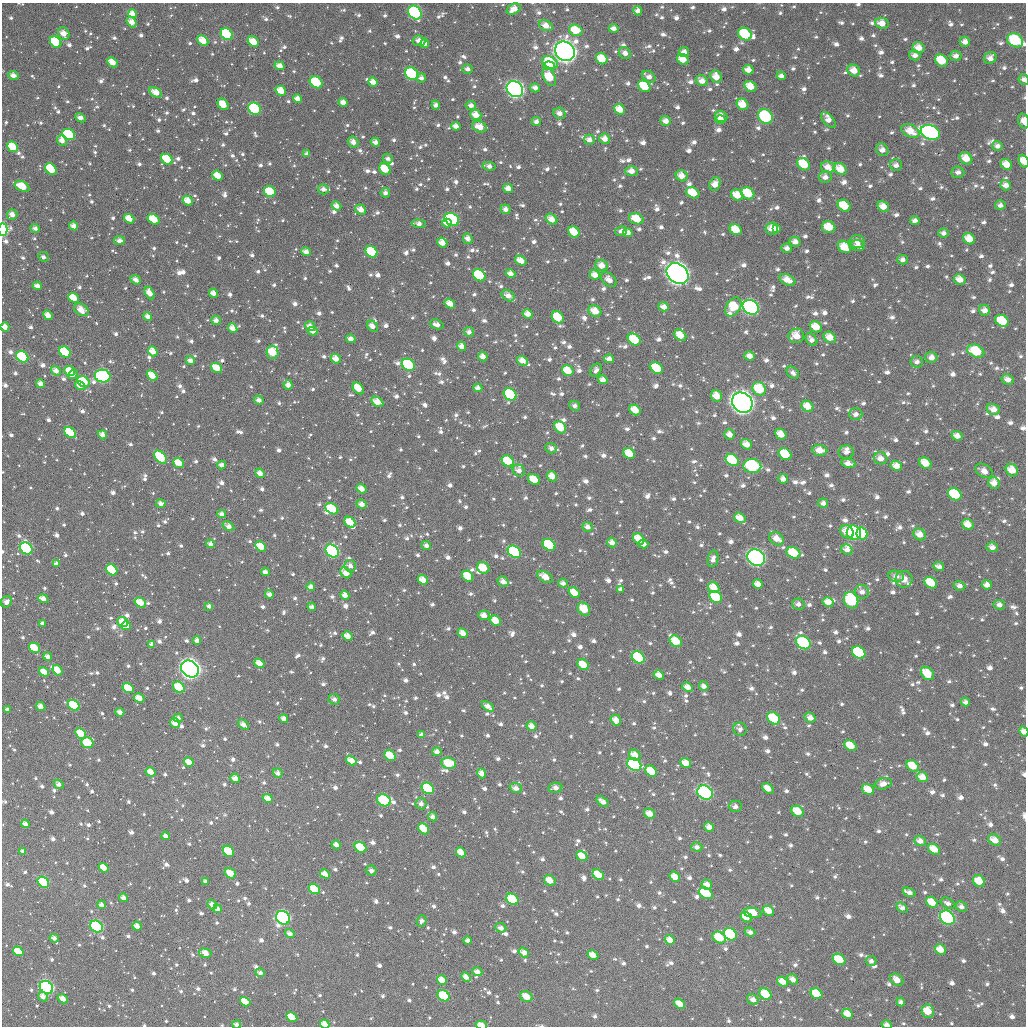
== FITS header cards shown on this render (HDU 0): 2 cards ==
NAXIS1  =                 1024
NAXIS2  =                 1024

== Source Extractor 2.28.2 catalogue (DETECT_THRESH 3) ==
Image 1024 x 1024 px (HDU 0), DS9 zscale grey, 1 PNG px = 1 image px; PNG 1028 x 1028 px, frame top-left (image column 1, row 1024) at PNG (2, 3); each listed source drawn as its Kron ellipse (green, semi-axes under 4 px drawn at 4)
Background 867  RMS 36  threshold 109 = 3 sigma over >= 5 px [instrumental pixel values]
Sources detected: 1772; of the 1772, the 500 brightest by FLUX_AUTO listed and drawn (1272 fainter detections omitted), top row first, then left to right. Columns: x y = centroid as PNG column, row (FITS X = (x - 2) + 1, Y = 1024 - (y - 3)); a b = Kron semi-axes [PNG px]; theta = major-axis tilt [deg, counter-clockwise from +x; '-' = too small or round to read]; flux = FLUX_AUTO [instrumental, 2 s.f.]
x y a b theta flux
514 9 7 5 28 2.9e+04
638 11 5 4 - 1.6e+04
415 13 7 6 - 3.9e+05
133 14 4 4 - 2.2e+04
132 22 6 4 -54 2.6e+04
882 23 7 5 -7 3.1e+04
546 26 7 5 -25 2.6e+04
614 28 5 4 - 1.5e+04
576 30 7 5 -26 6.3e+04
64 34 7 5 -62 3.0e+04
227 34 7 5 -43 2.6e+05
745 34 7 6 - 1.4e+05
1015 40 8 6 -29 1.5e+05
203 41 6 4 -42 5.0e+04
419 41 6 5 - 1.8e+04
56 42 6 5 - 1.5e+05
253 42 6 4 -40 4.8e+04
965 42 5 5 - 2.0e+04
425 43 4 4 - 2.4e+04
918 48 6 5 - 3.0e+04
565 51 10 9 - 3.3e+06
684 52 5 5 - 1.7e+04
625 53 6 5 - 1.6e+04
915 55 6 5 - 1.6e+04
956 56 6 5 - 1.7e+04
990 58 6 5 - 2.0e+04
602 59 6 5 - 5.1e+04
683 59 6 5 - 4.2e+04
941 60 7 5 -38 9.3e+04
112 62 6 4 -44 4.1e+04
550 62 8 5 -29 1.1e+05
280 66 5 4 - 2.6e+04
549 66 6 4 -5 9.2e+04
468 69 5 4 - 1.2e+04
748 70 5 5 - 2.4e+04
854 70 6 5 - 3.5e+04
412 74 7 5 -36 2.2e+05
13 75 5 4 - 2.1e+04
781 76 5 4 - 1.3e+04
549 77 9 5 -63 8.0e+04
649 77 7 5 -33 1.7e+04
716 77 6 5 - 3.2e+04
421 78 5 4 - 1.2e+04
1024 79 5 5 - 1.2e+04
702 81 6 5 - 2.3e+04
316 82 7 5 -39 1.4e+05
373 82 5 4 - 2.4e+04
644 86 6 5 - 9.8e+04
750 86 6 5 - 4.4e+04
535 88 5 4 - 1.7e+04
515 89 9 7 -38 1.3e+06
281 91 5 4 - 4.6e+04
156 92 7 4 -30 3.5e+04
297 99 4 4 - 1.9e+04
343 102 4 4 - 2.2e+04
223 104 6 5 - 5.6e+04
742 104 6 5 - 4.8e+04
436 105 4 4 - 1.4e+04
471 105 5 4 - 1.4e+04
254 109 7 6 - 1.8e+05
620 109 6 5 - 4.0e+04
559 113 6 5 - 1.8e+04
476 115 6 5 - 3.2e+04
721 116 6 5 - 2.7e+04
765 116 8 6 -39 2.1e+05
80 118 5 4 - 1.6e+04
720 120 5 4 - 1.8e+04
828 120 10 5 -49 2.0e+04
666 121 5 5 - 2.0e+04
1024 121 7 5 -73 2.1e+04
536 122 4 4 - 1.2e+04
456 126 5 4 - 1.7e+04
480 127 8 5 -21 3.4e+04
910 131 10 6 -28 4.4e+04
930 132 10 7 -21 9.8e+05
68 134 7 5 -25 2.3e+05
604 139 5 5 - 2.3e+04
589 140 5 5 - 1.8e+04
62 141 6 4 -53 2.0e+04
353 142 6 5 - 1.9e+04
375 142 5 4 - 1.6e+04
997 146 5 5 - 1.2e+04
12 147 6 4 -43 8.7e+04
882 150 6 5 - 1.8e+04
307 154 4 4 - 1.3e+04
966 158 7 5 -37 4.1e+04
167 159 6 5 - 1.1e+05
388 159 5 4 - 1.2e+04
1024 161 7 4 -66 4.2e+04
804 164 7 5 -39 8.8e+04
1006 164 6 5 - 3.8e+04
896 165 6 6 - 1.3e+04
489 166 7 4 -10 1.4e+04
828 167 7 6 - 2.5e+04
51 169 6 5 - 1.3e+05
385 169 6 5 - 7.4e+04
840 169 7 5 -36 4.1e+04
631 171 6 5 - 2.1e+04
958 172 6 5 - 1.3e+04
218 176 6 4 -38 5.3e+04
682 176 6 5 - 2.9e+04
825 177 6 6 - 1.8e+04
715 184 7 5 66 2.9e+04
1006 185 5 5 - 1.9e+04
22 186 8 5 -29 8.0e+04
508 188 5 4 - 2.3e+04
323 189 5 5 - 1.3e+04
270 192 6 5 - 8.5e+04
385 193 5 4 - 1.3e+04
693 193 7 5 -29 6.7e+04
748 193 7 5 -35 8.1e+04
737 195 6 5 - 4.2e+04
188 201 5 4 - 3.6e+04
1000 205 5 5 - 1.3e+04
336 206 5 4 - 2.0e+04
844 206 7 5 -35 8.6e+04
883 207 6 5 - 3.2e+04
506 209 5 5 - 1.5e+04
361 210 6 4 -34 2.6e+04
12 215 5 5 - 2.2e+04
129 219 5 4 - 3.8e+04
154 219 6 4 -33 6.8e+04
452 219 8 6 -30 4.1e+05
551 219 6 4 -40 2.9e+04
636 219 7 5 -17 5.6e+04
915 221 5 4 - 1.4e+04
447 223 4 3 - 3.1e+04
419 224 7 4 -6 1.5e+04
74 226 4 4 - 2.1e+04
829 227 7 6 - 5.8e+04
35 228 5 4 - 1.2e+04
772 229 6 6 - 3.4e+04
776 229 4 4 - 1.7e+04
3 230 6 4 87 3.5e+05
736 230 6 5 - 5.3e+04
621 231 6 4 12 1.3e+04
574 232 6 5 - 5.8e+04
628 233 5 4 - 1.8e+04
943 233 5 4 - 1.3e+04
468 239 6 4 -64 1.8e+04
969 239 6 5 - 4.3e+04
119 241 5 4 - 1.5e+04
795 242 5 5 - 1.8e+04
857 242 7 6 - 1.8e+04
442 243 5 4 - 2.9e+04
858 246 7 5 -17 1.5e+04
844 247 7 5 -38 4.9e+04
787 248 5 5 - 1.3e+04
306 252 5 4 - 1.9e+04
371 252 6 5 - 1.7e+05
43 257 5 4 - 1.2e+04
903 260 5 4 - 1.3e+04
521 261 6 4 -33 3.5e+04
602 265 6 5 - 2.7e+04
510 274 5 4 - 2.0e+04
677 274 12 9 -37 1.8e+06
479 275 7 5 -38 1.8e+05
595 275 5 4 - 2.7e+04
960 279 6 5 - 3.1e+04
136 280 5 4 - 1.6e+04
609 280 9 6 -43 2.1e+04
787 280 8 5 -27 3.6e+04
37 286 5 4 - 1.9e+04
150 293 7 4 -61 2.5e+04
213 293 5 4 - 1.8e+04
508 295 7 5 -33 2.0e+04
73 298 6 4 -40 6.5e+04
450 304 5 4 - 3.2e+04
664 307 5 4 - 1.8e+04
733 307 10 7 57 9.1e+04
751 307 8 7 - 8.4e+05
81 310 8 5 -34 3.6e+04
984 310 6 5 - 1.8e+04
595 311 7 5 -31 3.9e+04
528 314 5 4 - 2.4e+04
48 315 5 4 - 2.8e+04
148 316 5 4 - 1.7e+04
558 317 7 5 -47 8.5e+04
216 320 5 4 - 1.5e+04
1002 321 7 5 -33 1.1e+05
437 324 7 4 -20 1.6e+04
310 326 5 4 - 2.1e+04
372 326 6 4 -44 1.7e+04
5 327 4 4 - 2.2e+04
816 327 6 5 - 4.7e+04
233 328 5 4 - 2.7e+04
313 331 5 4 - 1.6e+04
469 332 5 5 - 1.3e+04
680 335 6 5 - 4.3e+04
796 336 8 7 - 4.3e+04
830 337 6 5 - 3.4e+04
351 339 5 4 - 1.9e+04
634 340 7 5 -36 1.2e+05
811 340 7 5 -50 1.6e+04
462 346 5 4 - 2.0e+04
153 351 5 4 - 3.5e+04
976 351 9 6 -24 1.0e+05
65 352 6 5 - 1.5e+05
273 352 7 6 - 6.9e+04
750 356 5 4 - 2.2e+04
22 357 6 5 - 2.1e+05
483 357 5 4 - 2.0e+04
931 357 6 5 - 2.0e+04
336 359 5 4 - 2.6e+04
609 359 5 4 - 1.9e+04
190 361 5 4 - 1.6e+04
523 361 6 4 -32 2.4e+04
917 362 6 5 - 1.3e+04
408 365 7 5 -34 1.7e+05
217 368 6 4 -36 5.1e+04
657 368 7 5 -38 1.1e+05
596 370 7 5 58 1.2e+04
56 371 5 4 - 2.2e+04
70 371 5 4 - 4.7e+04
568 371 6 5 - 5.5e+04
793 373 7 5 -43 1.2e+04
73 374 5 4 - 1.6e+04
152 375 6 4 -40 5.4e+04
103 376 8 6 -12 3.6e+05
1008 379 6 5 - 1.8e+04
603 380 5 4 - 1.9e+04
84 382 7 5 -34 8.8e+04
41 384 5 4 - 2.0e+04
288 385 5 4 - 1.7e+04
80 386 5 4 - 2.3e+04
358 388 7 4 -50 4.9e+04
478 388 4 4 - 1.5e+04
759 389 7 6 - 1.0e+05
510 394 7 5 -39 2.3e+05
717 396 6 5 - 4.1e+04
259 400 5 4 - 1.6e+04
377 402 6 4 -31 3.5e+04
742 403 11 9 -39 2.2e+06
575 406 5 5 - 1.3e+04
807 406 6 5 - 4.0e+04
993 409 7 5 -17 2.4e+04
635 410 6 5 - 4.1e+04
856 414 6 6 - 1.3e+04
560 427 6 5 - 6.9e+04
70 433 6 4 -40 1.6e+05
730 434 5 5 - 2.2e+04
781 434 6 5 - 3.5e+04
103 435 5 4 - 2.1e+04
957 436 5 4 - 2.3e+04
746 444 6 5 - 2.9e+04
551 448 6 5 - 1.2e+04
820 450 7 5 -5 3.3e+04
846 452 7 6 - 1.5e+04
629 454 6 5 - 5.6e+04
785 454 7 5 -37 1.1e+05
161 457 7 5 -46 1.8e+05
880 458 7 6 - 2.1e+04
732 460 7 5 -35 1.2e+05
508 461 6 5 - 7.9e+04
179 463 6 4 -38 4.8e+04
848 463 7 4 -12 2.1e+04
925 463 7 5 -37 5.0e+04
222 465 4 4 - 1.4e+04
752 466 9 7 -2 2.6e+05
896 466 6 5 - 2.9e+04
1012 470 7 5 -50 4.1e+04
519 471 6 5 - 1.7e+04
984 471 9 6 -32 2.1e+04
260 473 5 4 - 2.1e+04
552 476 5 4 - 2.8e+04
534 479 6 5 - 5.2e+04
783 479 5 4 - 1.7e+04
994 483 6 5 - 2.3e+04
361 489 5 4 - 2.4e+04
955 494 7 5 -37 1.6e+05
823 503 5 4 - 1.3e+04
161 504 5 4 - 1.4e+04
362 504 5 4 - 1.8e+04
332 509 7 5 -34 1.0e+05
222 514 4 4 - 1.5e+04
740 518 6 5 - 3.3e+04
350 522 6 5 - 4.9e+04
968 524 6 5 - 3.4e+04
228 526 6 4 -33 1.9e+04
588 527 5 5 - 1.8e+04
847 532 7 6 - 4.3e+04
854 533 7 7 - 2.0e+05
862 534 6 5 - 1.2e+05
920 534 6 5 - 2.9e+04
639 539 6 5 - 4.5e+04
777 539 7 6 - 2.9e+04
612 542 5 4 - 1.8e+04
210 544 4 4 - 1.3e+04
643 544 5 4 - 2.0e+04
426 545 5 4 - 1.2e+04
549 545 7 5 -36 2.1e+05
261 546 6 4 -46 5.6e+04
992 547 6 5 - 1.7e+04
26 548 7 5 -38 1.8e+05
847 550 6 5 - 1.5e+04
332 551 7 6 - 5.4e+05
514 552 7 5 -38 3.5e+05
793 553 7 5 -25 7.7e+04
756 558 9 7 -35 6.3e+05
713 559 8 5 79 1.6e+04
57 564 4 4 - 1.6e+04
350 566 6 5 - 1.3e+04
939 567 6 4 -27 1.4e+04
483 568 6 5 - 6.3e+04
112 570 6 5 - 1.8e+05
265 572 4 4 - 1.3e+04
346 573 6 4 -44 2.8e+04
468 576 6 5 - 6.8e+04
896 576 7 5 -12 1.6e+04
545 577 8 5 -29 3.5e+04
904 579 8 8 - 2.1e+04
423 580 5 4 - 3.2e+04
503 581 6 5 - 1.8e+04
563 583 5 4 - 1.4e+04
931 583 7 5 -35 9.5e+04
758 584 5 4 - 2.3e+04
987 585 5 4 - 1.7e+04
959 586 6 5 - 1.4e+04
311 587 4 4 - 1.6e+04
714 588 6 5 - 4.2e+04
621 589 4 4 - 1.2e+04
862 592 7 6 - 1.6e+04
574 593 6 4 -37 4.9e+04
269 594 4 4 - 1.5e+04
345 595 5 4 - 2.1e+04
716 597 7 5 -38 9.4e+04
43 599 5 4 - 2.4e+04
851 600 8 7 - 1.8e+05
6 602 6 5 - 1.6e+04
140 602 6 4 -33 5.0e+04
828 602 5 5 - 2.8e+04
798 604 6 5 - 1.4e+04
999 605 6 5 - 1.4e+04
209 606 4 3 - 1.2e+04
312 607 4 4 - 1.5e+04
584 609 7 5 -54 5.6e+04
484 615 6 4 -3 2.5e+04
495 621 6 5 - 4.6e+04
123 622 5 4 - 4.1e+04
42 623 4 4 - 1.2e+04
126 626 5 4 - 1.0e+05
463 633 5 4 - 2.8e+04
347 636 5 4 - 2.7e+04
197 641 4 4 - 1.6e+04
676 641 6 5 - 5.9e+04
803 643 8 6 -37 2.2e+05
152 644 4 4 - 1.4e+04
34 648 6 4 -31 6.3e+04
859 652 7 5 -37 3.8e+05
48 657 4 4 - 1.5e+04
638 657 7 5 -37 1.4e+05
259 663 5 4 - 3.3e+04
583 665 6 5 - 5.9e+04
190 669 9 8 - 2.0e+06
57 670 5 4 - 4.7e+04
44 672 5 4 - 3.3e+04
927 673 7 5 -49 6.8e+04
659 675 5 4 - 2.5e+04
704 686 5 4 - 1.5e+04
179 687 6 5 - 8.6e+04
688 687 5 4 - 2.0e+04
128 688 6 5 - 8.1e+04
139 698 5 4 - 3.0e+04
334 699 6 5 - 1.3e+04
966 702 4 4 - 1.3e+04
74 705 6 5 - 1.2e+05
41 706 5 4 - 2.5e+04
488 706 7 4 -40 1.9e+04
8 710 4 3 - 1.2e+04
120 712 4 3 - 1.5e+04
178 718 5 4 - 1.2e+04
774 718 7 5 -40 1.2e+05
810 718 6 5 - 1.9e+04
284 719 4 4 - 1.8e+04
616 720 6 5 - 2.6e+04
175 723 5 4 - 2.7e+04
243 724 6 4 -38 1.6e+04
532 726 5 4 - 2.1e+04
740 729 7 6 - 1.2e+04
1024 731 5 4 - 2.2e+04
81 733 6 4 -48 6.7e+04
422 735 4 4 - 1.2e+04
87 743 6 5 - 1.2e+05
850 746 6 5 - 5.7e+04
437 752 4 4 - 1.6e+04
390 755 6 5 - 6.7e+04
635 755 6 5 - 2.9e+04
351 761 5 4 - 3.4e+04
189 762 5 4 - 3.0e+04
449 763 7 5 -10 8.5e+04
686 763 6 4 -35 3.3e+04
634 765 7 6 - 3.1e+05
913 766 7 5 -34 5.0e+04
651 771 6 5 - 7.1e+04
150 772 5 4 - 3.6e+04
278 773 5 4 - 1.4e+04
482 773 5 4 - 2.1e+04
922 777 6 5 - 3.0e+04
235 778 5 4 - 2.1e+04
59 784 5 4 - 1.4e+04
883 784 8 5 15 2.0e+04
428 788 6 5 - 1.8e+05
516 788 6 5 - 1.6e+04
555 788 7 5 11 1.7e+04
768 788 7 4 -39 2.7e+04
868 790 6 5 - 4.1e+04
705 793 8 6 -34 5.3e+05
268 799 5 4 - 2.6e+04
384 800 7 5 -23 1.9e+05
602 801 7 4 -37 1.7e+04
421 804 5 5 - 1.4e+04
735 806 6 5 - 1.4e+04
797 811 6 5 - 6.2e+04
649 814 6 4 -31 2.9e+04
433 817 5 4 - 1.4e+04
25 824 4 4 - 1.7e+04
709 827 5 4 - 2.2e+04
424 829 6 5 - 5.2e+04
166 836 4 4 - 1.4e+04
995 840 7 5 -30 2.8e+04
920 841 6 5 - 1.9e+04
336 845 5 4 - 1.9e+04
360 847 6 5 - 8.5e+04
697 847 5 5 - 1.3e+04
934 849 6 5 - 4.0e+04
23 851 4 3 - 1.3e+04
228 851 6 5 - 1.8e+05
461 852 5 4 - 3.3e+04
582 856 6 4 -37 4.4e+04
104 868 5 4 - 4.7e+04
371 870 5 5 - 1.2e+04
230 873 6 5 - 3.8e+04
325 874 5 4 - 2.9e+04
598 875 6 5 - 7.0e+04
675 877 6 4 -37 3.7e+04
550 880 6 5 - 3.2e+04
979 881 6 5 - 4.6e+04
43 882 6 5 - 3.7e+05
205 882 4 3 - 1.3e+04
707 884 5 5 - 2.0e+04
314 889 6 4 -33 7.4e+04
909 892 7 4 -23 1.5e+04
706 893 7 5 -31 1.4e+05
123 898 4 4 - 1.6e+04
512 899 6 5 - 1.2e+05
932 902 6 5 - 4.5e+04
948 903 7 5 -28 1.3e+04
102 905 4 4 - 1.5e+04
212 905 5 4 - 1.6e+04
902 907 6 4 -39 1.3e+04
961 907 6 5 - 1.3e+04
217 909 4 4 - 1.5e+04
768 911 6 4 -31 3.2e+04
753 913 9 5 -11 5.1e+04
746 917 6 4 -34 3.2e+04
283 918 7 6 - 1.1e+06
947 918 8 6 -35 3.3e+05
422 921 6 5 - 1.2e+04
137 926 5 4 - 2.0e+04
97 927 7 5 -37 2.4e+05
501 928 5 4 - 1.5e+04
750 932 5 4 - 1.3e+04
290 934 5 4 - 1.6e+04
730 934 7 5 -33 2.7e+05
54 938 5 4 - 1.2e+04
719 938 7 5 -30 7.7e+04
670 940 5 4 - 3.0e+04
468 941 4 4 - 1.5e+04
940 949 6 4 -32 3.4e+04
18 951 5 4 - 8.9e+04
205 953 6 4 -15 2.8e+04
524 953 5 4 - 2.0e+04
593 955 6 4 -30 3.5e+04
839 959 7 5 -32 7.2e+04
871 961 5 5 - 1.2e+04
477 972 5 4 - 1.6e+04
260 973 5 4 - 1.2e+04
466 977 5 4 - 2.3e+04
793 979 6 4 -38 2.0e+04
442 980 5 4 - 3.4e+04
897 980 7 5 -40 2.3e+04
782 982 6 4 -36 3.3e+04
46 987 7 6 - 6.1e+05
765 994 6 5 - 7.4e+04
816 994 6 5 - 7.8e+04
444 996 6 5 - 1.3e+05
43 997 5 4 - 1.7e+04
526 997 6 5 - 3.0e+04
63 999 5 4 - 2.7e+04
753 1000 6 5 - 1.9e+04
245 1002 5 4 - 4.8e+04
901 1002 4 4 - 1.2e+04
680 1004 6 4 -37 3.5e+04
928 1011 7 6 - 4.8e+04
847 1014 6 4 -28 3.2e+04
292 1017 6 4 -30 6.2e+04
237 1024 4 3 - 1.4e+04
325 1024 5 4 - 2.8e+04
481 1025 6 3 -16 3.3e+04
887 1025 5 3 - 1.6e+04
At the frame edge (FLAGS 8, measured only in part): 10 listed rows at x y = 1024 79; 1024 121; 1024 161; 3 230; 5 327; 1024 731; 237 1024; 325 1024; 481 1025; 887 1025
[1272 fainter detections neither listed nor drawn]

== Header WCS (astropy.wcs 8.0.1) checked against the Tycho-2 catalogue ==
Header WCS as astropy/WCSLIB reads it (applying the file's SIP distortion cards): RA---TAN-SIP/DEC--TAN-SIP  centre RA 06:01:06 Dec +86:18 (90.27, +86.30 deg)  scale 8.66 arcsec/px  FOV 147.9' x 147.9'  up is +173 deg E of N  parity flipped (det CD > 0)
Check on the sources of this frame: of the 60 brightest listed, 58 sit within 13.0 arcsec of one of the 180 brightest Tycho-2 stars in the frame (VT <= 11.02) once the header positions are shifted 7.76 arcsec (5.73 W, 5.24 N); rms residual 4.82 arcsec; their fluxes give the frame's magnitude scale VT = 23.02 - 2.5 log10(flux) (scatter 0.24 mag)
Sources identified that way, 306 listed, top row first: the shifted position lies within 13.0 arcsec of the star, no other Tycho-2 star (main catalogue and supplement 1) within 26.0 arcsec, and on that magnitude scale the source's flux lands within +1.5 / -3 mag of the star's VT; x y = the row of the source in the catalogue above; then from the Tycho-2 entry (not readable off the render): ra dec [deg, ICRS J2000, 3 dp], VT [Tycho-2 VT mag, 2 dp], TYC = Tycho-2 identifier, HIP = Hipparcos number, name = IAU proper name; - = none
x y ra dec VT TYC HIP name
514 9 91.909 +85.091 12.16 4622-1072-1 - -
415 13 94.699 +85.116 9.11 4622-1222-1 - -
133 14 102.677 +85.099 12.47 4622-1234-1 - -
132 22 102.714 +85.119 12.08 4622-1264-1 - -
882 23 81.780 +84.969 11.70 4621-1139-1 - -
546 26 90.987 +85.124 11.86 4622-207-1 - -
576 30 90.128 +85.127 11.24 4622-157-1 - -
227 34 100.048 +85.166 9.72 4622-1266-1 - -
745 34 85.400 +85.071 10.30 4621-777-1 - -
1015 40 78.161 +84.914 9.70 4621-1064-1 - -
203 41 100.741 +85.177 11.14 4622-1030-1 - -
56 42 104.921 +85.146 10.25 4622-151-1 - -
253 42 99.299 +85.187 11.54 4622-886-1 - -
425 43 94.386 +85.188 11.82 4622-808-1 - -
918 48 80.629 +85.001 11.93 4621-618-1 - -
565 51 90.334 +85.182 6.31 4622-699-1 28532 -
915 55 80.673 +85.021 12.89 4621-887-1 - -
602 59 89.286 +85.187 11.43 4621-306-1 - -
683 59 86.994 +85.158 11.26 4621-1120-1 - -
941 60 79.915 +85.016 10.95 4621-1031-1 - -
112 62 103.383 +85.210 12.13 4622-1226-1 - -
550 62 90.752 +85.210 10.76 4622-583-1 - -
280 66 98.565 +85.247 11.85 4622-260-1 - -
549 66 90.781 +85.219 10.74 4622-647-1 - -
748 70 85.104 +85.153 11.81 4621-545-1 - -
854 70 82.193 +85.096 11.66 4621-1074-1 - -
412 74 94.719 +85.265 9.58 4622-205-1 - -
13 75 106.270 +85.210 11.99 4622-411-1 - -
549 77 90.721 +85.246 10.69 4622-1198-1 - -
702 81 86.349 +85.200 11.59 4621-598-1 - -
316 82 97.508 +85.288 10.12 4622-932-1 - -
644 86 87.953 +85.238 10.99 4621-971-1 - -
750 86 84.945 +85.191 11.26 4621-1161-1 - -
515 89 91.670 +85.285 7.61 4622-1024-1 28956 -
281 91 98.545 +85.306 11.68 4622-720-1 - -
156 92 102.209 +85.293 11.89 4622-170-1 - -
297 99 98.071 +85.326 11.86 4622-990-1 - -
223 104 100.265 +85.335 11.57 4622-1040-1 - -
742 104 85.059 +85.237 11.13 4621-496-1 - -
254 109 99.336 +85.347 9.76 4622-855-1 - -
620 109 88.563 +85.302 11.33 4621-774-1 - -
559 113 90.309 +85.330 12.52 4622-218-1 - -
476 115 92.772 +85.353 11.44 4622-1144-1 - -
721 116 85.610 +85.275 12.52 4621-583-1 - -
765 116 84.329 +85.254 9.36 4621-204-1 - -
456 126 93.346 +85.383 12.80 4622-210-1 - -
910 131 80.191 +85.199 11.21 4621-575-1 - -
930 132 79.592 +85.189 8.36 4621-992-1 24745 -
68 134 104.915 +85.370 10.01 4622-922-1 - -
62 141 105.139 +85.382 12.00 4622-415-1 - -
997 146 77.682 +85.168 12.32 4621-489-1 - -
12 147 106.629 +85.379 10.67 4622-145-1 - -
882 150 80.804 +85.262 12.48 4621-902-1 - -
307 154 97.811 +85.459 12.52 4622-1145-1 - -
966 158 78.405 +85.221 11.54 4621-1002-1 - -
167 159 102.059 +85.456 11.11 4622-242-1 - -
1024 161 76.780 +85.181 11.34 4621-731-1 - -
804 164 82.912 +85.345 10.89 4621-276-1 - -
1006 164 77.252 +85.203 11.76 4621-754-1 - -
828 167 82.227 +85.336 12.51 4621-559-1 - -
51 169 105.588 +85.446 10.97 4622-161-1 - -
385 169 95.419 +85.495 11.27 4622-988-1 - -
840 169 81.831 +85.334 11.24 4621-741-1 - -
631 171 87.937 +85.444 12.12 4621-66-1 - -
218 176 100.558 +85.504 11.46 4622-300-1 - -
682 176 86.417 +85.435 12.28 4621-680-1 - -
715 184 85.382 +85.439 12.06 4621-1011-1 - -
22 186 106.533 +85.477 11.24 4622-858-1 - -
270 192 98.971 +85.549 10.86 4622-545-1 - -
693 193 85.978 +85.470 11.50 4621-808-1 - -
748 193 84.346 +85.444 10.55 4621-606-1 - -
737 195 84.651 +85.454 11.72 4621-1344-1 - -
188 201 101.532 +85.559 11.45 4622-655-1 - -
1000 205 77.020 +85.300 12.55 4621-616-1 - -
336 206 96.910 +85.586 12.58 4622-382-1 30744 -
844 206 81.431 +85.416 10.82 4621-290-1 - -
883 207 80.299 +85.392 11.71 4621-890-1 - -
361 210 96.147 +85.593 12.03 4622-438-1 - -
129 219 103.404 +85.589 11.53 4622-374-1 - -
154 219 102.638 +85.597 11.25 4622-602-1 - -
452 219 93.284 +85.609 9.19 4622-176-1 - -
551 219 90.164 +85.585 11.51 4622-366-1 - -
636 219 87.536 +85.556 11.12 4621-920-1 - -
447 223 93.432 +85.616 12.15 4622-313-1 - -
419 224 94.305 +85.623 12.71 4622-363-1 - -
74 226 105.156 +85.589 11.97 4622-384-1 - -
829 227 81.710 +85.477 10.95 4621-472-1 - -
772 229 83.406 +85.514 12.09 4621-310-1 - -
736 230 84.464 +85.536 10.97 4621-1287-1 - -
574 232 89.413 +85.609 11.06 4621-450-1 - -
628 233 87.754 +85.592 12.16 4621-354-1 - -
943 233 78.342 +85.409 12.46 4621-272-1 - -
969 239 77.550 +85.402 11.18 4621-284-1 - -
795 242 82.599 +85.530 12.18 4621-338-1 - -
844 247 81.094 +85.512 11.69 4621-534-1 - -
306 252 97.877 +85.695 12.33 4622-287-1 - -
371 252 95.779 +85.695 10.16 4622-865-1 - -
521 261 90.982 +85.693 11.52 4622-933-1 - -
510 274 91.275 +85.726 11.95 4622-451-1 - -
677 274 85.954 +85.668 6.69 4621-1001-1 27015 -
479 275 92.271 +85.738 10.59 4622-581-1 - -
595 275 88.578 +85.704 12.09 4621-426-1 - -
787 280 82.571 +85.624 11.84 4621-358-1 - -
150 293 103.003 +85.773 12.42 4622-153-1 - -
508 295 91.279 +85.779 12.18 4622-1160-1 - -
73 298 105.491 +85.761 11.59 4622-288-1 - -
450 304 93.155 +85.811 11.90 4622-691-1 - -
751 307 83.444 +85.711 8.19 4621-162-1 - -
81 310 105.320 +85.790 11.79 4622-510-1 - -
984 310 76.368 +85.551 12.26 4621-468-1 - -
595 311 88.388 +85.791 11.48 4621-184-1 - -
528 314 90.575 +85.818 11.65 4622-386-1 - -
148 316 103.160 +85.827 12.41 4622-387-1 - -
558 317 89.574 +85.818 11.00 4621-552-1 - -
216 320 100.911 +85.851 12.51 4622-361-1 - -
1002 321 75.728 +85.560 11.02 4621-954-1 - -
310 326 97.788 +85.874 12.56 4622-235-1 - -
816 327 81.271 +85.716 11.99 4621-202-1 - -
233 328 100.374 +85.872 11.96 4622-146-1 - -
796 336 81.783 +85.749 12.14 4621-654-1 - -
830 337 80.740 +85.730 11.91 4621-176-1 - -
351 339 96.417 +85.905 12.47 4622-380-1 - -
634 340 86.960 +85.843 10.59 4621-911-1 - -
153 351 103.112 +85.912 11.67 4622-154-1 - -
976 351 76.149 +85.650 10.17 4621-607-1 - -
65 352 106.037 +85.887 10.13 4622-508-1 - -
273 352 99.070 +85.935 10.80 4622-338-1 - -
750 356 83.117 +85.824 12.26 4621-138-1 - -
22 357 107.464 +85.880 9.68 4622-587-1 - -
483 357 91.931 +85.931 12.07 4622-668-1 - -
931 357 77.429 +85.701 12.37 4621-118-1 - -
190 361 101.868 +85.943 12.31 4622-523-1 - -
523 361 90.579 +85.931 12.18 4622-405-1 - -
408 365 94.431 +85.964 9.85 4622-429-1 - -
217 368 100.996 +85.966 11.15 4622-1281-1 - -
657 368 86.048 +85.901 10.61 4621-996-1 - -
56 371 106.445 +85.928 11.95 4622-443-1 - -
70 371 105.991 +85.933 11.46 4622-793-1 - -
568 371 89.006 +85.942 10.92 4621-1065-1 - -
152 375 103.214 +85.970 11.58 4622-391-1 - -
103 376 104.883 +85.957 9.14 4622-358-1 - -
1008 379 74.889 +85.685 12.02 4621-386-1 - -
603 380 87.785 +85.951 12.26 4621-732-1 - -
84 382 105.576 +85.963 10.47 4622-199-1 - -
288 385 98.570 +86.014 12.78 4622-571-1 - -
80 386 105.712 +85.971 12.28 4622-1013-1 - -
759 389 82.525 +85.896 10.48 4621-52-1 - -
510 394 90.863 +86.016 9.85 4622-263-1 - -
259 400 99.611 +86.048 11.84 4622-676-1 - -
377 402 95.467 +86.056 11.66 4622-630-1 - -
742 403 82.951 +85.939 6.53 4621-522-1 25911 -
575 406 88.610 +86.022 12.23 4621-106-1 - -
807 406 80.810 +85.905 11.30 4621-551-1 - -
635 410 86.507 +86.009 11.86 4621-1378-1 - -
560 427 88.984 +86.081 11.15 4621-915-1 28053 -
70 433 106.301 +86.080 10.65 4622-174-1 - -
957 436 75.745 +85.856 11.62 4621-790-1 - -
746 444 82.486 +86.032 11.82 4621-20-1 - -
820 450 79.987 +85.998 11.56 4621-1073-1 - -
629 454 86.429 +86.116 11.27 4621-100-1 - -
785 454 81.089 +86.031 10.58 4621-112-1 - -
161 457 103.221 +86.168 10.20 4622-229-1 - -
880 458 77.920 +85.971 13.09 4621-420-1 - -
732 460 82.818 +86.078 10.23 4621-314-1 - -
508 461 90.688 +86.176 10.70 4622-372-1 - -
179 463 102.603 +86.186 11.38 4622-666-1 - -
925 463 76.413 +85.945 11.57 4621-799-1 - -
896 466 77.318 +85.975 11.99 4621-414-1 - -
1012 470 73.607 +85.883 11.39 4621-84-1 - -
552 476 89.039 +86.199 11.96 4621-1121-1 - -
534 479 89.659 +86.213 11.51 4621-480-1 - -
955 494 75.088 +85.989 10.24 4621-1276-1 - -
362 504 95.945 +86.302 12.39 4626-82-1 - -
332 509 97.062 +86.314 10.37 4626-207-1 - -
740 518 82.040 +86.207 11.75 4621-1241-1 - -
350 522 96.378 +86.346 11.04 4626-120-1 - -
968 524 74.278 +86.045 11.53 4621-130-1 - -
588 527 87.468 +86.306 12.35 4625-29-1 - -
847 532 78.213 +86.164 11.63 4621-623-1 - -
854 533 77.954 +86.161 9.45 4621-734-1 - -
862 534 77.666 +86.156 10.09 4621-636-1 - -
920 534 75.717 +86.111 11.81 4621-318-1 - -
639 539 85.499 +86.312 11.94 4625-111-1 - -
612 542 86.465 +86.332 12.48 4625-286-1 - -
643 544 85.295 +86.322 11.87 4625-121-1 - -
549 545 88.781 +86.363 10.03 4625-229-1 - -
261 546 99.779 +86.401 11.49 4626-227-1 - -
26 548 108.637 +86.335 9.54 4626-68-1 - -
332 551 97.032 +86.416 8.85 4626-106-1 - -
514 552 90.053 +86.392 9.49 4626-121-1 - -
793 553 79.801 +86.253 10.68 4625-95-1 - -
756 558 81.058 +86.290 8.02 4625-291-1 25267 -
713 559 82.623 +86.321 12.70 4625-5-1 - -
57 564 107.623 +86.385 12.52 4626-231-1 - -
483 568 91.180 +86.438 11.35 4626-172-1 - -
112 570 105.567 +86.422 10.27 4626-48-1 - -
346 573 96.509 +86.469 11.90 4626-185-1 - -
468 576 91.747 +86.462 11.18 4626-200-1 - -
896 576 75.976 +86.224 12.60 4621-156-1 - -
423 580 93.488 +86.479 11.65 4626-124-1 - -
563 583 88.050 +86.449 13.09 4625-50-1 - -
931 583 74.696 +86.208 10.93 4621-448-1 - -
758 584 80.751 +86.349 12.12 4625-279-1 - -
311 587 97.889 +86.502 12.61 4626-151-1 - -
714 588 82.330 +86.386 11.74 4625-178-1 - -
621 589 85.809 +86.439 12.58 4625-238-1 - -
574 593 87.538 +86.468 12.05 4625-138-1 - -
716 597 82.142 +86.407 10.47 4625-200-1 - -
43 599 108.373 +86.462 12.10 4626-80-1 - -
851 600 77.202 +86.318 9.85 4625-10-1 - -
140 602 104.649 +86.509 11.38 4626-272-1 - -
828 602 78.012 +86.339 11.80 4625-117-1 - -
584 609 87.041 +86.503 11.28 4625-44-1 - -
484 615 90.967 +86.551 12.20 4626-219-1 - -
495 621 90.478 +86.561 12.41 4626-91-1 - -
123 622 105.461 +86.548 12.02 4626-249-1 - -
126 626 105.358 +86.560 11.00 4626-133-1 - -
463 633 91.741 +86.599 11.95 4626-215-1 - -
676 641 83.238 +86.533 11.07 4625-3-1 - -
803 643 78.395 +86.451 9.38 4625-288-1 - -
34 648 109.117 +86.573 11.18 4626-269-1 - -
859 652 76.247 +86.428 10.12 4625-330-1 - -
48 657 108.668 +86.600 13.08 4626-274-1 - -
638 657 84.554 +86.592 9.99 4625-175-1 - -
259 663 100.071 +86.682 11.97 4626-99-1 - -
583 665 86.691 +86.636 11.32 4625-34-1 - -
190 669 102.947 +86.684 6.72 4626-279-1 32948 -
57 670 108.390 +86.638 11.84 4626-75-1 - -
44 672 108.943 +86.635 11.75 4626-261-1 - -
927 673 73.504 +86.412 10.99 4625-72-1 - -
179 687 103.515 +86.723 10.36 4626-160-1 33143 -
128 688 105.626 +86.709 10.98 4626-19-1 - -
139 698 105.227 +86.736 11.95 4626-111-1 - -
74 705 108.002 +86.728 10.21 4626-70-1 - -
774 718 78.560 +86.646 10.27 4625-53-1 - -
616 720 84.911 +86.750 12.39 4625-184-1 - -
175 723 103.854 +86.807 12.12 4626-254-1 - -
1024 731 69.160 +86.438 12.26 4625-317-1 - -
81 733 107.940 +86.797 10.79 4626-250-1 - -
87 743 107.741 +86.823 10.62 4626-168-1 - -
850 746 75.208 +86.644 11.83 4625-112-1 - -
390 755 94.467 +86.905 11.02 4626-87-1 - -
351 761 96.178 +86.920 11.81 4626-189-1 - -
189 762 103.450 +86.904 11.67 4626-141-1 - -
449 763 91.843 +86.915 10.70 4626-181-1 - -
913 766 72.532 +86.631 11.40 4625-161-1 - -
651 771 82.926 +86.851 11.18 4625-261-1 - -
482 773 90.322 +86.930 12.37 4626-63-1 - -
922 777 71.994 +86.645 12.11 4625-98-1 - -
428 788 92.664 +86.979 9.92 4626-229-1 - -
516 788 88.688 +86.955 12.50 4625-297-1 - -
768 788 77.834 +86.811 11.79 4625-171-1 - -
868 790 73.835 +86.726 11.63 4625-191-1 - -
705 793 80.388 +86.866 8.59 4625-202-1 25029 -
268 799 100.020 +87.008 11.70 4626-94-1 - -
384 800 94.657 +87.014 9.69 4626-226-1 - -
797 811 76.292 +86.838 11.34 4625-180-1 - -
649 814 82.548 +86.951 12.40 4625-102-1 - -
709 827 79.788 +86.943 11.81 4625-87-1 - -
424 829 92.725 +87.076 11.12 4626-20-1 - -
995 840 68.130 +86.702 11.61 4625-36-1 - -
920 841 70.921 +86.786 12.56 4625-307-1 - -
360 847 95.675 +87.129 10.60 4626-128-1 - -
934 849 70.219 +86.789 11.23 4625-128-1 - -
228 851 102.031 +87.128 10.39 4626-732-1 - -
461 852 90.859 +87.125 12.09 4626-44-1 - -
582 856 85.139 +87.087 11.77 4625-91-1 - -
104 868 108.075 +87.125 11.80 4626-712-1 - -
230 873 102.026 +87.181 11.15 4626-695-1 - -
325 874 97.410 +87.193 12.14 4626-578-1 - -
598 875 84.184 +87.123 11.40 4625-134-1 - -
675 877 80.625 +87.081 11.81 4625-115-1 - -
550 880 86.414 +87.160 12.13 4625-51-1 - -
979 881 67.869 +86.807 11.25 4625-159-1 - -
43 882 111.044 +87.128 9.62 4626-528-1 - -
314 889 97.926 +87.229 10.81 4626-523-1 - -
706 893 78.972 +87.097 11.14 4625-148-1 - -
512 899 88.065 +87.221 10.23 4625-812-1 27724 -
932 902 69.251 +86.905 11.51 4625-201-1 - -
753 913 76.563 +87.104 11.26 4625-246-1 - -
746 917 76.818 +87.120 11.72 4625-110-1 - -
283 918 99.537 +87.297 8.58 4626-726-1 31721 -
947 918 68.306 +86.920 8.92 4625-190-1 - -
97 927 108.992 +87.261 9.25 4626-709-1 - -
730 934 77.231 +87.172 9.99 4625-67-1 - -
719 938 77.700 +87.189 10.72 4625-24-1 - -
670 940 79.985 +87.230 11.86 4625-523-1 - -
940 949 67.894 +86.995 11.70 4625-269-1 - -
18 951 113.124 +87.273 11.09 4626-714-1 - -
205 953 103.690 +87.366 11.78 4626-551-1 - -
593 955 83.538 +87.315 11.70 4625-883-1 - -
839 959 71.911 +87.128 10.63 4625-312-1 - -
442 980 91.143 +87.434 11.82 4626-675-1 - -
782 982 74.005 +87.232 12.10 4625-663-1 - -
46 987 112.220 +87.375 8.44 4626-552-1 - -
765 994 74.532 +87.276 10.69 4625-724-1 - -
816 994 72.204 +87.225 10.73 4625-407-1 - -
444 996 90.959 +87.472 10.01 4626-480-1 - -
526 997 86.519 +87.446 11.52 4625-863-1 - -
63 999 111.537 +87.411 11.76 4626-679-1 - -
245 1002 101.838 +87.491 11.58 4626-641-1 - -
680 1004 78.504 +87.370 11.43 4625-810-1 - -
928 1011 66.976 +87.140 11.01 4625-418-1 - -
847 1014 70.388 +87.237 11.93 4625-720-1 - -
292 1017 99.315 +87.535 11.60 4626-664-1 - -
481 1025 88.665 +87.533 11.18 4625-802-1 - -